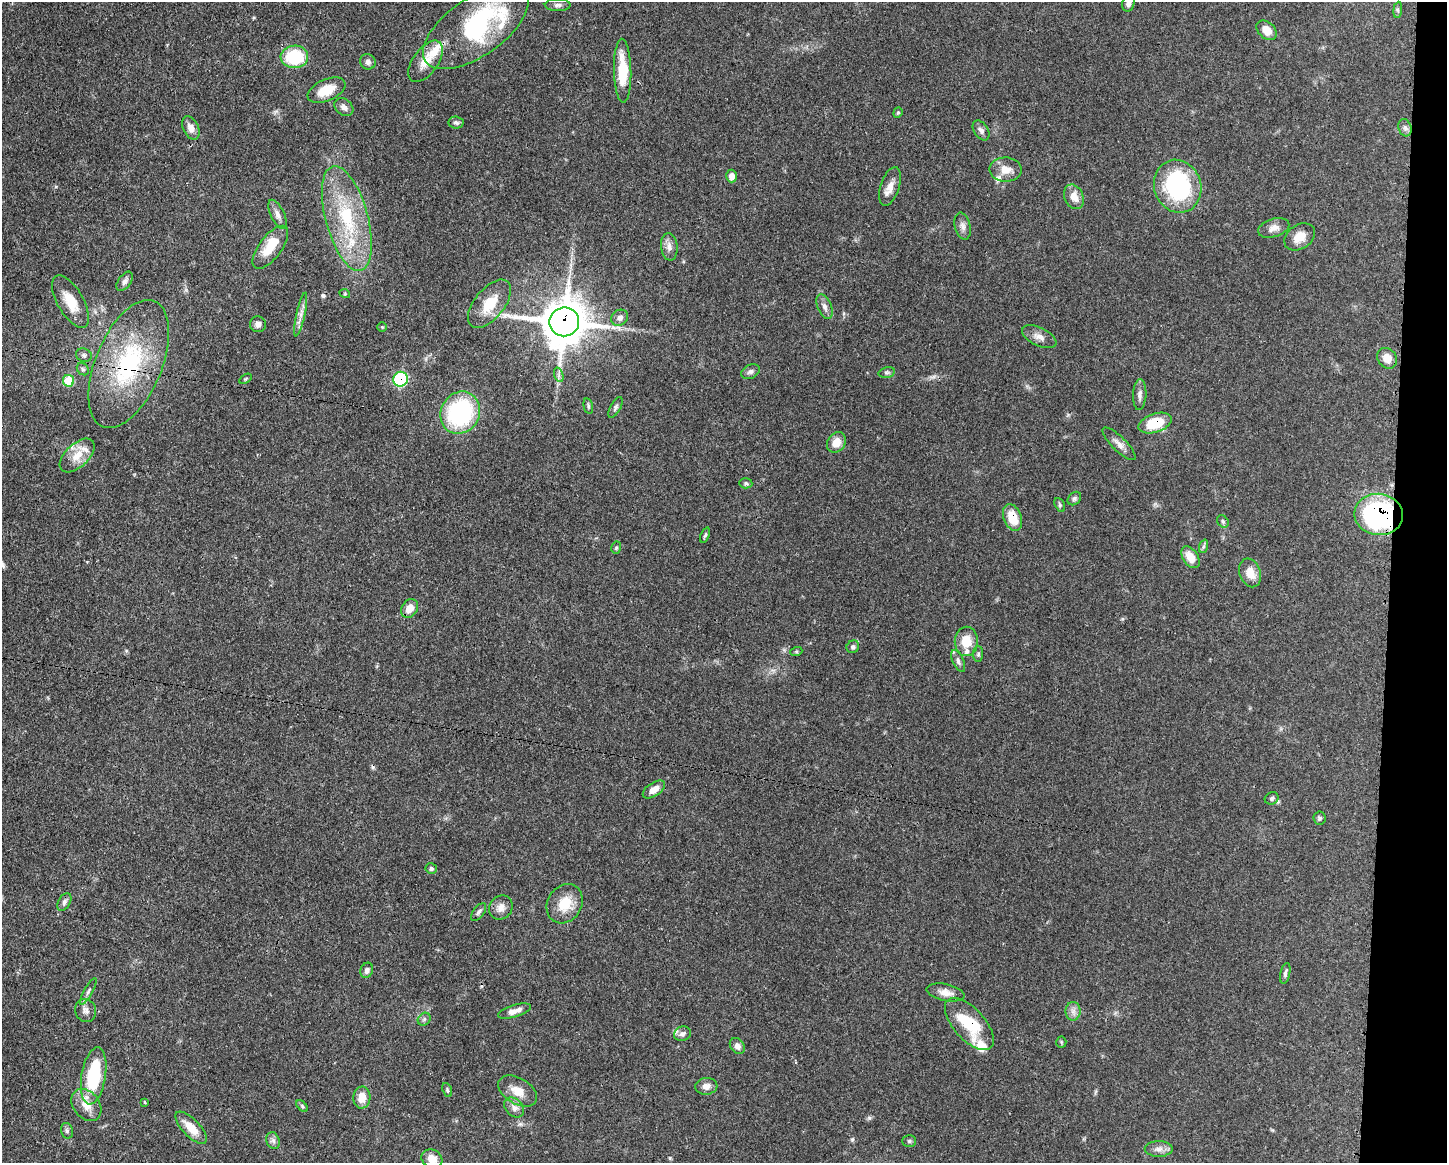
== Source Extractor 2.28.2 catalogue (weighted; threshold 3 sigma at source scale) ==
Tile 6 of 3 x 4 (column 3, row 2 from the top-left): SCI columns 3002-4446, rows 2323-3483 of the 4671 x 4645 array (HDU 1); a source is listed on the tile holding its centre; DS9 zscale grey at full resolution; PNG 1449 x 1165 px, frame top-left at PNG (2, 2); each listed source drawn as its Kron ellipse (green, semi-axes under 4 px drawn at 4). Shown black and unused: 4% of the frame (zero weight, under 3 of 4 exposures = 1% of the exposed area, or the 3 px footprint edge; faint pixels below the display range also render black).
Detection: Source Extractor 2.28.2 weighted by HDU 2 'WHT'; one run over the whole footprint, this tile lists its part. Background 0.0543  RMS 0.0032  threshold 0.0146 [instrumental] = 3 sigma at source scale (4.5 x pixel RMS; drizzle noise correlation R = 1.50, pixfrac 1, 0.05/0.05 arcsec/px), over >= 5 px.
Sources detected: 119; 2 inside a brighter object's white glare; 2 cosmic-ray / hot-pixel residue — neither listed nor drawn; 6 inside a brighter listed object's ellipse — not listed separately; the other 109 listed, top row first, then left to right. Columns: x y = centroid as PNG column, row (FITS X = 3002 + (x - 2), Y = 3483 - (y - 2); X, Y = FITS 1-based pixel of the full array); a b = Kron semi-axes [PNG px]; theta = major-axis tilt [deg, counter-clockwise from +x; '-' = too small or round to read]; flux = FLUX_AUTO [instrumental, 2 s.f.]
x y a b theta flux
1128 3 8 6 74 1.3
558 5 13 6 0 1.2
1398 10 8 4 83 0.6
476 27 61 29 35 47
1267 30 11 8 -43 4.2
294 57 14 11 1 17
426 61 24 12 55 5.3
368 62 8 7 - 1.1
623 71 32 8 -89 10
326 90 20 10 24 7.2
344 107 10 8 -42 1.6
898 113 5 4 - 0.42
456 123 7 6 - 0.8
191 128 12 7 -65 2.3
1405 128 9 6 -73 1.1
981 130 11 7 -57 1.2
1005 170 16 12 -2 3.8
732 176 6 5 - 2.2
890 186 20 9 72 3.1
1178 186 27 23 -70 39
1074 197 13 9 -67 3.5
277 214 16 6 -64 1.9
347 218 54 21 -75 26
963 226 14 7 -76 1.6
1274 228 16 9 17 2.3
1300 237 16 12 34 4.4
270 247 25 11 53 7.3
669 247 14 8 -83 2.2
125 281 11 6 54 1.2
345 294 5 3 - 0.36
70 302 29 13 -60 6.6
489 304 29 15 51 7.8
825 306 13 7 -67 1.6
301 315 22 4 78 2.1
620 318 9 7 34 1.3
564 322 15 14 - 1200
258 324 8 8 - 1.6
382 327 5 5 - 0.35
1039 337 18 9 -25 2.4
84 355 8 6 -19 0.89
1387 358 11 9 -52 3.3
129 364 68 33 67 40
83 369 7 5 -46 0.69
751 372 10 6 25 1.1
887 372 8 5 14 0.66
559 375 7 4 -72 0.76
245 379 7 4 32 0.43
401 379 7 7 - 31
68 381 5 5 - 10
1140 395 15 6 87 1.6
588 406 8 4 -78 0.58
615 407 11 5 61 0.85
460 413 22 19 59 40
1155 423 17 9 18 9.9
836 442 11 8 56 3.7
1119 444 22 7 -45 2.3
77 455 21 11 43 5.2
746 483 7 5 -4 0.59
1074 498 7 6 - 0.75
1060 505 7 5 -62 0.58
1379 514 24 20 -7 62
1013 517 14 9 -69 6.4
1223 521 6 5 - 0.66
705 535 8 4 70 0.6
1204 546 7 4 70 0.58
616 548 6 5 - 0.55
1190 557 12 7 -56 4.2
1250 573 15 10 -69 4.2
409 608 10 8 57 3.6
966 641 14 11 89 5.9
853 647 7 6 - 0.81
796 652 6 4 18 0.4
978 654 8 5 89 0.63
958 661 12 5 -66 1.2
654 790 12 6 33 2.8
1272 798 7 6 - 0.82
1320 818 6 6 - 0.69
431 868 5 5 - 0.61
64 902 9 6 60 1
565 904 21 17 57 7.5
501 907 13 11 49 2.4
479 912 10 5 52 0.98
367 970 8 6 67 1.2
1285 973 10 5 78 0.95
88 991 15 4 61 1
946 993 19 8 -11 2.7
86 1010 12 10 -69 1.8
514 1011 17 6 16 2.5
1073 1011 9 7 89 1.6
424 1019 7 5 45 0.68
969 1024 32 15 -48 16
682 1034 8 7 - 1.1
1061 1042 5 5 - 0.41
737 1046 9 6 -53 1.4
94 1076 29 12 81 22
706 1086 11 8 5 2.3
447 1090 7 4 -69 0.6
518 1091 21 13 -31 4.9
362 1098 11 8 86 4.1
145 1102 3 2 - 0.4
86 1105 18 13 -51 4.7
302 1106 7 4 -46 0.51
514 1107 11 8 -46 1.8
191 1128 20 8 -46 5.6
67 1131 8 6 -76 0.72
273 1141 8 6 -69 1.1
909 1141 7 5 0 0.61
1159 1149 14 8 0 2
432 1159 11 9 -27 3.9
Overlapping masked pixels (flux is a lower limit): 7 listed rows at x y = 564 322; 129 364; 401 379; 1155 423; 1379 514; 1013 517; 969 1024
Isophote crosses this tile's border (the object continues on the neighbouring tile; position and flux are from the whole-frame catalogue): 1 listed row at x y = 1128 3
Unlisted compact peaks at least as high as the median listed source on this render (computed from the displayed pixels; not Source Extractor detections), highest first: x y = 869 1118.